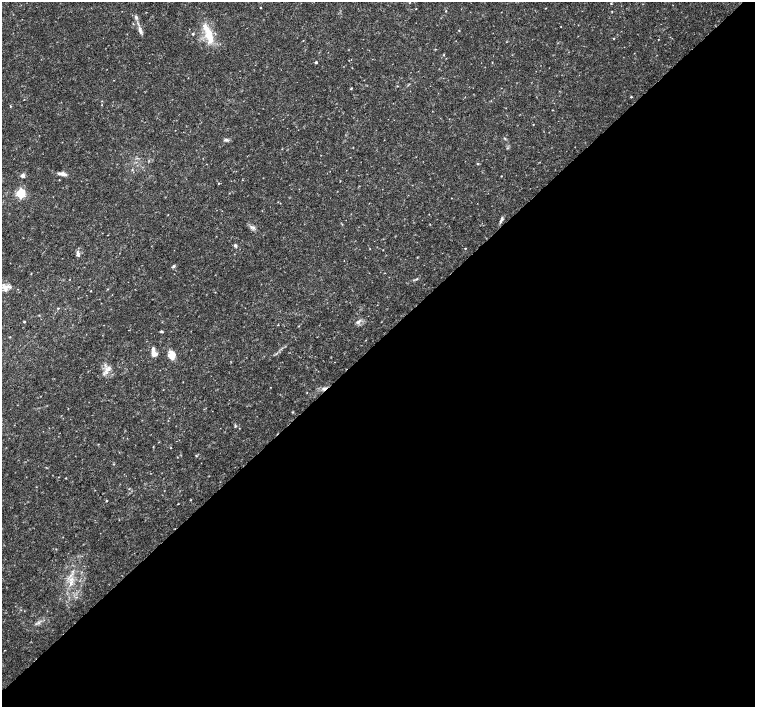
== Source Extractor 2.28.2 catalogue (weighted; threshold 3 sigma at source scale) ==
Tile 12 of 4 x 4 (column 4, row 3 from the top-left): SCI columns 4519-6024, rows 1568-2976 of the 6033 x 6019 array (HDU 1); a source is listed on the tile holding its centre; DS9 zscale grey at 2 x 2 block average (1 PNG px = mean of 2 x 2 image px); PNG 757 x 709 px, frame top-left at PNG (2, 2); no overlay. Shown black and unused: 52% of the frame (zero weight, under 3 of 4 exposures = <1% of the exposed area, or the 3 px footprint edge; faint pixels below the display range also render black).
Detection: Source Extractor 2.28.2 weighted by HDU 2 'WHT'; one run over the whole footprint, this tile lists its part. Background 0.0374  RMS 0.0037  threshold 0.0167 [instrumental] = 3 sigma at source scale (4.5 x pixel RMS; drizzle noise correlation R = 1.50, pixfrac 1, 0.0396/0.0396 arcsec/px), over >= 5 px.
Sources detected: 59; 1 cosmic-ray / hot-pixel residue — not listed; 4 inside a brighter listed object's ellipse — not listed separately; the other 54 listed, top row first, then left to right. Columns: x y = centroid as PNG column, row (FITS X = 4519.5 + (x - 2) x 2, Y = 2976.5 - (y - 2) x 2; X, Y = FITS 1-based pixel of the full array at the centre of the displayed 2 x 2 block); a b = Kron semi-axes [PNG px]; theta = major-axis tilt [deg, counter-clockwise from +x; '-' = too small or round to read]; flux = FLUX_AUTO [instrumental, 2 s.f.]
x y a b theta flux
260 7 2 2 - 0.51
446 11 2 2 - 0.58
136 17 5 4 - 1.9
561 27 2 2 - 0.33
140 30 13 4 -72 3.9
459 30 3 2 - 0.43
193 34 3 2 - 0.84
209 35 26 9 -75 19
614 38 2 2 - 0.61
435 49 2 2 - 0.37
444 55 3 2 - 0.69
316 62 2 2 - 2
351 88 3 2 - 0.63
631 97 2 2 - 0.81
101 105 2 2 - 0.41
10 106 3 2 - 0.5
533 124 2 2 - 0.33
226 140 7 3 6 1.6
353 147 3 2 - 0.31
478 164 3 3 - 0.84
132 170 3 2 - 0.61
62 174 12 4 -8 4
23 175 2 2 - 7.7
501 176 2 2 - 0.44
21 193 3 3 - 98
500 221 6 3 67 1.7
253 227 9 3 -13 2.4
235 245 4 4 - 1.4
465 248 2 2 - 0.48
383 250 2 2 - 0.37
78 254 8 4 -89 2.7
174 266 4 4 - 1.5
31 274 3 2 - 0.43
417 279 5 2 - 0.94
5 287 11 6 80 5.6
91 291 2 2 - 0.36
215 292 2 2 - 0.32
58 308 3 2 - 0.52
24 322 2 2 - 0.92
358 322 6 4 36 2.5
161 331 5 2 - 0.94
10 337 3 2 - 0.41
153 353 8 5 -70 5.4
172 354 9 8 - 7
108 369 9 5 -1 4.1
307 392 2 2 - 0.41
235 426 4 3 - 0.83
153 446 3 2 - 0.42
196 456 3 2 - 0.56
114 464 3 2 - 0.42
66 478 2 2 - 0.42
107 501 3 2 - 0.72
71 583 7 4 63 3.5
38 623 4 3 - 1.4
Diffuse or blended objects may show on this block-average render without a row.